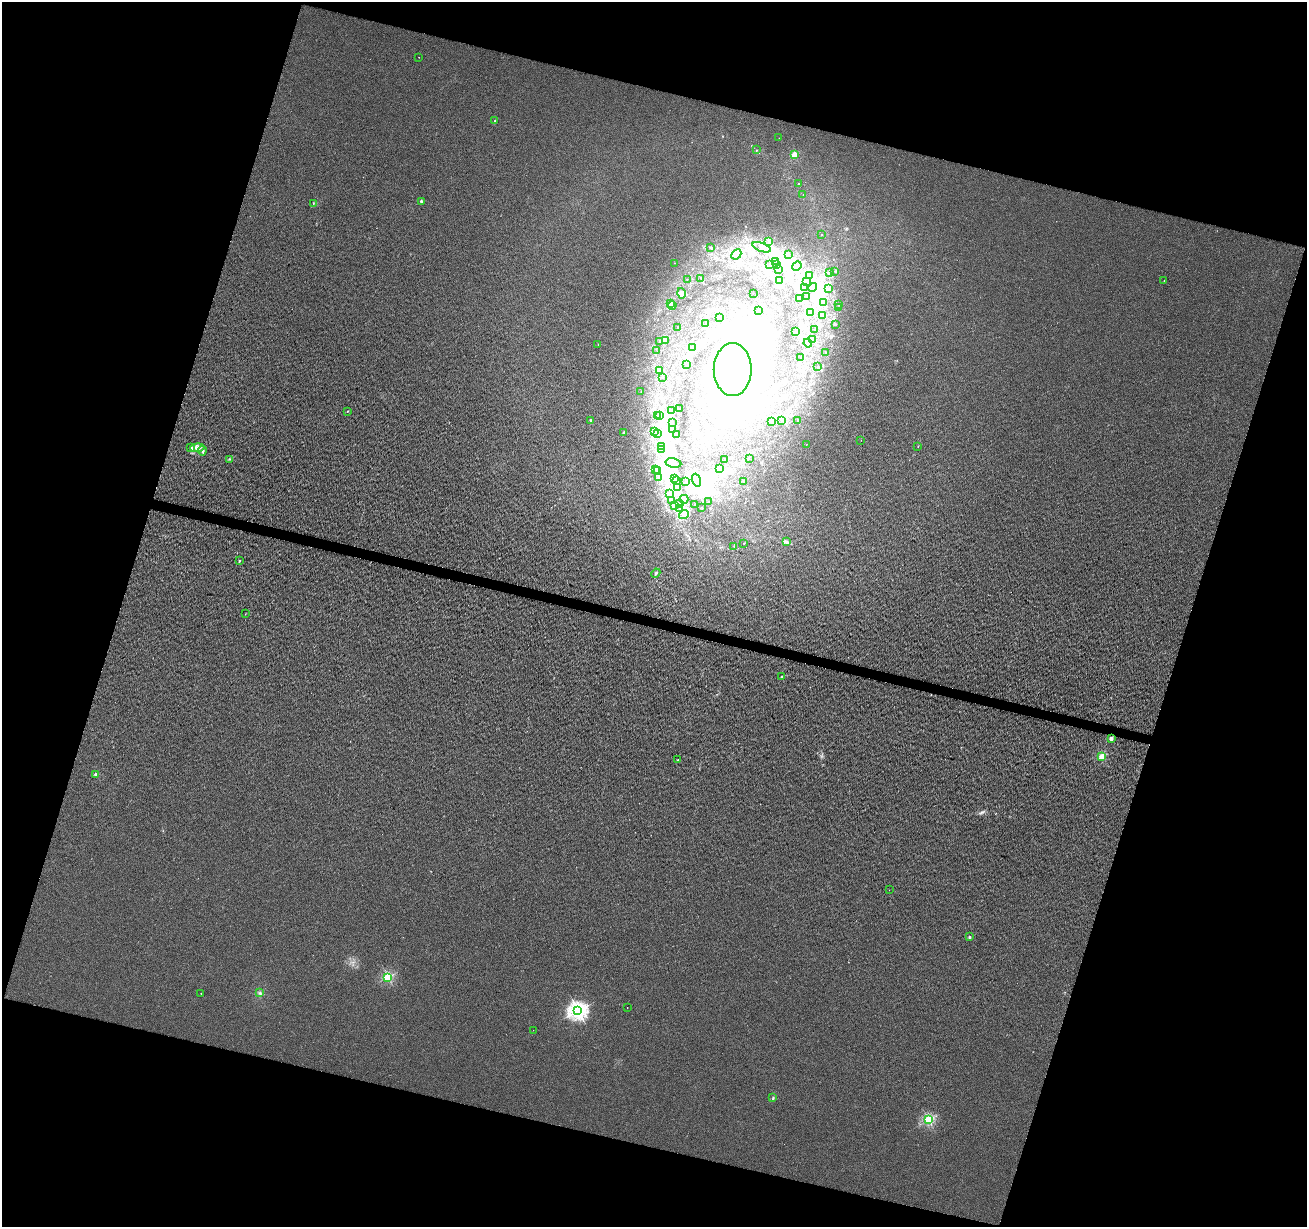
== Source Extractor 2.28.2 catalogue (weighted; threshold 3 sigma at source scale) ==
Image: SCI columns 10-5229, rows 285-5183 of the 5233 x 5408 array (HDU 1 of 3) = the unmasked area's bounding box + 8 px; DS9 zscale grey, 4 x 4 block average (1 PNG px = mean of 4 x 4 image px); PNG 1309 x 1229 px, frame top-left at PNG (2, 2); each listed source drawn as its Kron ellipse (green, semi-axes under 4 px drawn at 4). Shown black and unused: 35% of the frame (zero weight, under 2 of 3 exposures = <1% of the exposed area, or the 3 px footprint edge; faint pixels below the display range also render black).
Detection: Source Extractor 2.28.2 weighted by HDU 2 'WHT'. Background 0.00618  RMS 0.0076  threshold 0.0341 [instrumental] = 3 sigma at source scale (4.5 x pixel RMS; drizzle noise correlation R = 1.50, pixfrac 1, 0.0396/0.0396 arcsec/px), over >= 5 px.
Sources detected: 188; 2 too faint to see at this stretch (4 x 4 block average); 37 inside a brighter object's white glare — neither listed nor drawn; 5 coinciding with a brighter row at this scale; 11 inside a brighter listed object's ellipse — not listed separately; the other 133 listed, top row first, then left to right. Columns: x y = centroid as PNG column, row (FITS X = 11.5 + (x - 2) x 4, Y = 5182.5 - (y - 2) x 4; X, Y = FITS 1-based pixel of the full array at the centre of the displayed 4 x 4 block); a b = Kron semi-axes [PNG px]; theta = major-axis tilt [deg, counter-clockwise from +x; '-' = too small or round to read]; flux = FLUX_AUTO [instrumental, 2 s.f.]
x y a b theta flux
419 57 2 2 - 1.5
495 121 2 2 - 14
779 138 2 2 - 0.91
756 150 2 2 - 2.2
794 155 2 2 - 150
798 183 2 2 - 2.1
803 195 2 2 - 0.89
421 201 2 2 - 28
313 203 2 2 - 1.2
822 235 2 2 - 3.3
769 242 4 2 - 9.5
710 247 2 2 - 4
762 247 9 2 -21 16
736 254 6 3 43 11
788 255 3 2 - 3.4
776 262 2 2 - 2.8
674 263 2 2 - 0.9
770 264 2 2 - 2.4
777 265 2 2 - 2.5
797 266 5 4 - 15
779 270 3 2 - 5.7
835 271 2 2 - 1.5
829 273 2 2 - 1.9
810 275 3 3 - 26
700 278 2 2 - 1.6
687 279 2 2 - 0.7
780 281 2 2 - 2.3
806 281 3 2 - 6.6
1164 281 2 2 - 1.2
813 287 4 4 - 12
805 288 2 2 - 1.2
829 288 2 2 - 2.7
681 293 5 4 - 23
753 293 2 2 - 0.57
806 296 2 2 - 2.2
799 298 2 2 - 2.1
670 303 3 2 - 5.3
824 303 2 2 - 1.2
672 305 4 3 - 12
839 305 2 2 - 1.5
839 307 2 2 - 0.94
759 310 2 2 - 1.3
811 313 2 2 - 8.1
822 316 2 2 - 1.7
720 317 2 2 - 1.8
705 324 2 2 - 1.2
835 324 2 2 - 4.8
678 328 2 2 - 0.9
814 329 2 2 - 1.8
796 332 3 2 - 4
812 339 3 2 - 5
665 340 3 2 - 4.3
659 341 2 2 - 1.7
808 343 4 2 - 6.4
598 344 2 2 - 0.7
692 347 2 2 - 0.9
657 351 2 2 - 0.72
826 353 2 2 - 1.5
800 357 2 2 - 0.7
687 365 2 2 - 1.6
818 367 2 2 - 1.3
733 369 26 19 -90 2700
659 370 3 2 - 13
662 377 2 2 - 1.4
641 392 2 2 - 1.8
679 408 2 2 - 1.5
671 410 3 2 - 3.3
347 411 2 2 - 3.5
659 415 2 2 - 3.2
657 416 2 2 - 1.6
591 420 2 2 - 17
782 421 2 2 - 0.74
798 421 2 2 - 2.5
772 422 4 2 - 5.4
672 423 3 2 - 2.3
672 429 2 2 - 1.8
655 431 2 2 - 3.8
623 433 2 2 - 18
657 433 3 2 - 4.7
677 435 2 2 - 1
861 440 2 2 - 2.9
806 444 2 2 - 0.65
661 446 3 2 - 1.7
918 446 2 2 - 0.96
190 448 3 2 - 5.6
197 448 7 3 4 18
662 450 2 2 - 1.2
202 451 4 2 - 12
749 458 2 2 - 1.4
230 459 4 2 - 4.7
725 459 2 2 - 0.99
673 463 8 4 -10 21
720 468 4 2 - 4.9
655 469 2 2 - 2.2
657 471 4 3 - 19
659 478 3 3 - 6.1
674 478 3 2 - 3.9
677 480 2 2 - 1.7
696 480 6 4 -73 28
744 481 3 2 - 2.9
686 482 2 2 - 2
677 487 4 2 - 4.5
670 493 3 2 - 5.3
684 499 4 3 - 8.1
672 500 2 2 - 1.2
709 502 2 2 - 0.89
679 504 3 2 - 5.4
695 504 2 2 - 1.3
674 506 3 3 - 9.1
702 507 2 2 - 1.7
680 508 2 2 - 2.6
684 514 5 4 - 17
786 541 4 3 - 7.2
744 543 2 2 - 1.4
734 546 2 2 - 0.86
239 561 2 2 - 10
656 573 5 2 - 5.2
245 614 2 2 - 1.1
781 676 2 2 - 6.2
1111 738 2 2 - 59
1102 757 2 2 - 230
677 760 2 2 - 2.7
96 775 2 2 - 76
889 890 2 2 - 0.64
969 937 2 2 - 25
388 977 2 2 - 510
201 993 2 2 - 3.9
260 993 3 2 - 5
627 1007 2 2 - 5.8
578 1011 3 3 - 2200
533 1030 2 2 - 1.2
773 1098 3 2 - 4.3
928 1120 2 2 - 680
Diffuse or blended objects may show on this block-average render without a row.